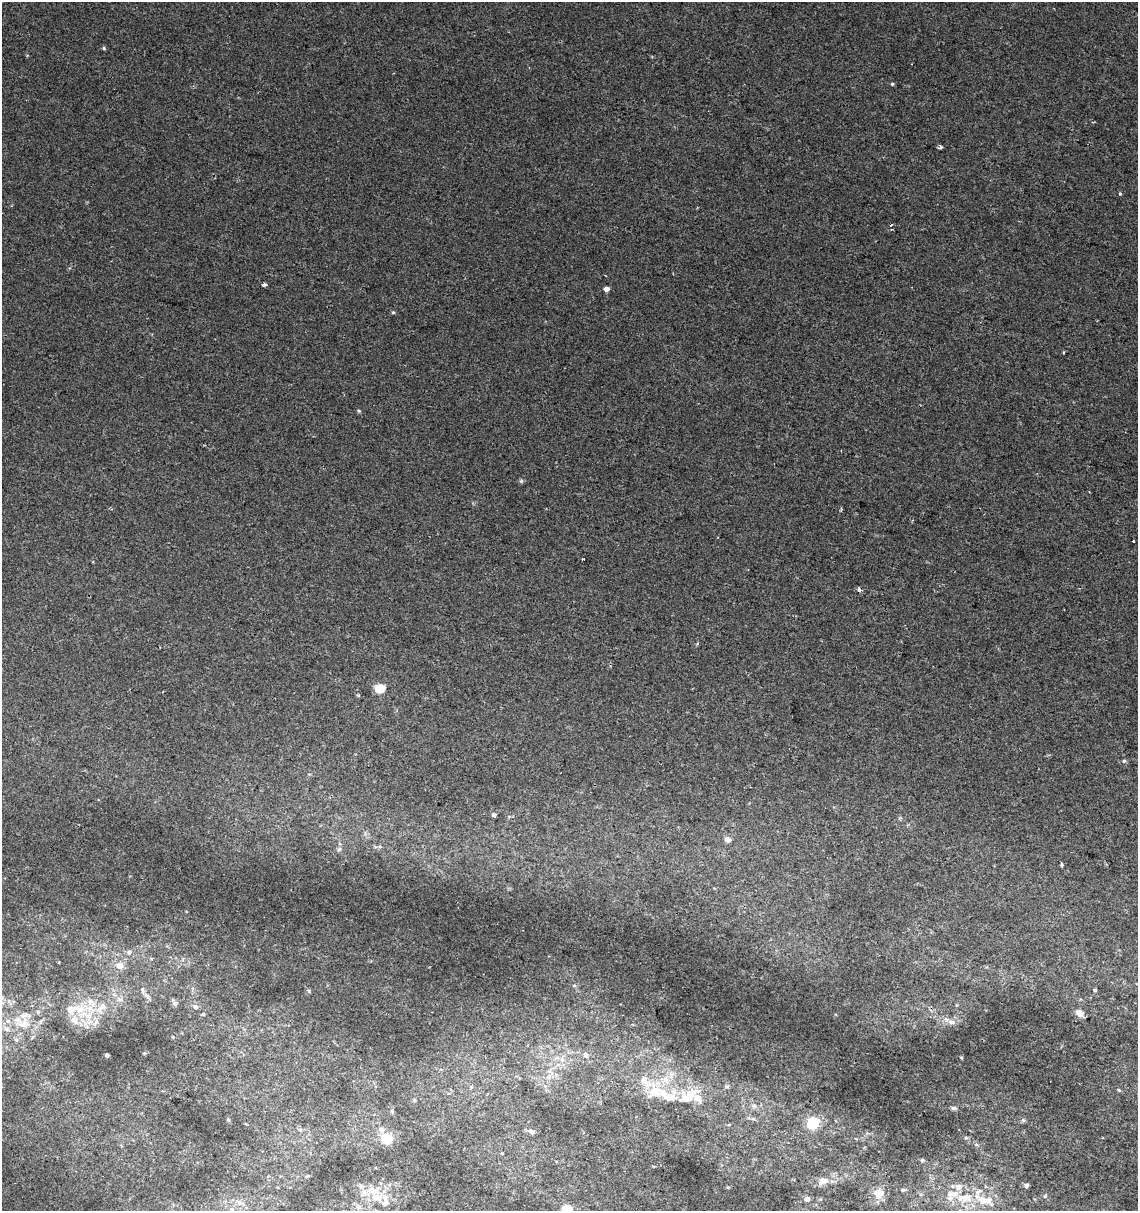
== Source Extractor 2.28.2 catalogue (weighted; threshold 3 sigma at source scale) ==
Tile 6 of 4 x 4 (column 2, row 2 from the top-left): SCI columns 1363-2498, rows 2428-3636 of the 5057 x 4845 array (HDU 1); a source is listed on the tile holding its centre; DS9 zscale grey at full resolution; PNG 1140 x 1213 px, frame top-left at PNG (2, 2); no overlay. Shown black and unused: <1% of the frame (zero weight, under 2 of 3 exposures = <1% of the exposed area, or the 3 px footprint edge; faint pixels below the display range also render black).
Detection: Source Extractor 2.28.2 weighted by HDU 2 'WHT'; one run over the whole footprint, this tile lists its part. Background 0.0117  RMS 0.0051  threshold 0.0231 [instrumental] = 3 sigma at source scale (4.5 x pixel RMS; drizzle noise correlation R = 1.50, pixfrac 1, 0.0396/0.0396 arcsec/px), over >= 5 px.
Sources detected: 81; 1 cosmic-ray / hot-pixel residue — not listed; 15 inside a brighter listed object's ellipse — not listed separately; the other 65 listed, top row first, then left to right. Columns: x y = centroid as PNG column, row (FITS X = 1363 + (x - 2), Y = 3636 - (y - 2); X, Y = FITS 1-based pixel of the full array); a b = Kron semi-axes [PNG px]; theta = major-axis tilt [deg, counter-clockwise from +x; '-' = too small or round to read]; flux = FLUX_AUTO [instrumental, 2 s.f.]
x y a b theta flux
104 48 4 3 - 1
892 84 4 4 - 0.69
940 147 3 3 - 3.5
1120 194 3 3 - 2
264 285 4 3 - 3.1
606 289 4 4 - 3.5
393 312 5 4 - 0.6
359 411 5 4 - 0.66
521 481 5 5 - 0.74
1133 541 3 3 - 2.3
859 589 4 3 - 1.8
379 688 5 5 - 27
358 695 3 3 - 0.87
1124 761 5 4 - 0.82
494 815 6 4 -75 1
728 839 7 6 - 2.3
339 849 7 5 45 1
1062 864 4 3 - 0.99
129 952 7 6 - 1.4
119 966 10 10 - 3.9
574 985 5 3 - 0.61
142 990 9 5 -71 1.5
1095 990 4 4 - 0.6
90 1001 9 8 - 3.3
175 1003 8 5 -55 2.1
195 1007 6 5 - 1.9
79 1009 19 11 -11 9.5
99 1009 11 6 53 3.3
1079 1013 7 5 -42 6.7
203 1014 5 4 - 0.73
74 1021 12 7 -33 3.3
951 1022 11 6 -6 2.7
24 1023 21 15 5 12
16 1039 6 5 - 1.1
107 1055 4 3 - 1.8
586 1055 6 5 - 1.5
562 1059 9 6 -83 2.2
548 1077 6 6 - 1.7
645 1081 22 9 -52 5.9
1118 1090 5 3 - 0.6
662 1092 18 13 -24 10
685 1097 22 17 0 12
754 1106 6 6 - 1.4
953 1108 7 5 -1 1.1
228 1120 5 3 - 0.48
1023 1120 6 6 - 0.92
813 1123 6 5 - 53
382 1130 8 8 - 2.2
531 1131 10 6 -22 1.7
966 1138 6 4 -18 0.65
386 1139 5 5 - 30
976 1144 6 4 -1 0.73
922 1160 4 4 - 0.71
823 1181 12 9 5 4.2
1026 1185 6 5 - 1.3
372 1190 20 11 -3 9.2
903 1190 5 4 - 0.71
879 1193 9 8 - 7.4
1045 1196 5 5 - 0.76
964 1198 25 13 5 13
807 1199 8 7 - 1.6
239 1202 9 7 -46 2.3
385 1202 12 10 51 3.3
358 1207 8 7 - 2
567 1209 15 12 -37 5.9
Isophote crosses this tile's border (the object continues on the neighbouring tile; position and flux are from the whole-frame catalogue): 1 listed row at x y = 567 1209
Unlisted compact peaks at least as high as the median listed source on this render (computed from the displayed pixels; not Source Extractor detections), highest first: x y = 961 1057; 309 991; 728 1187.